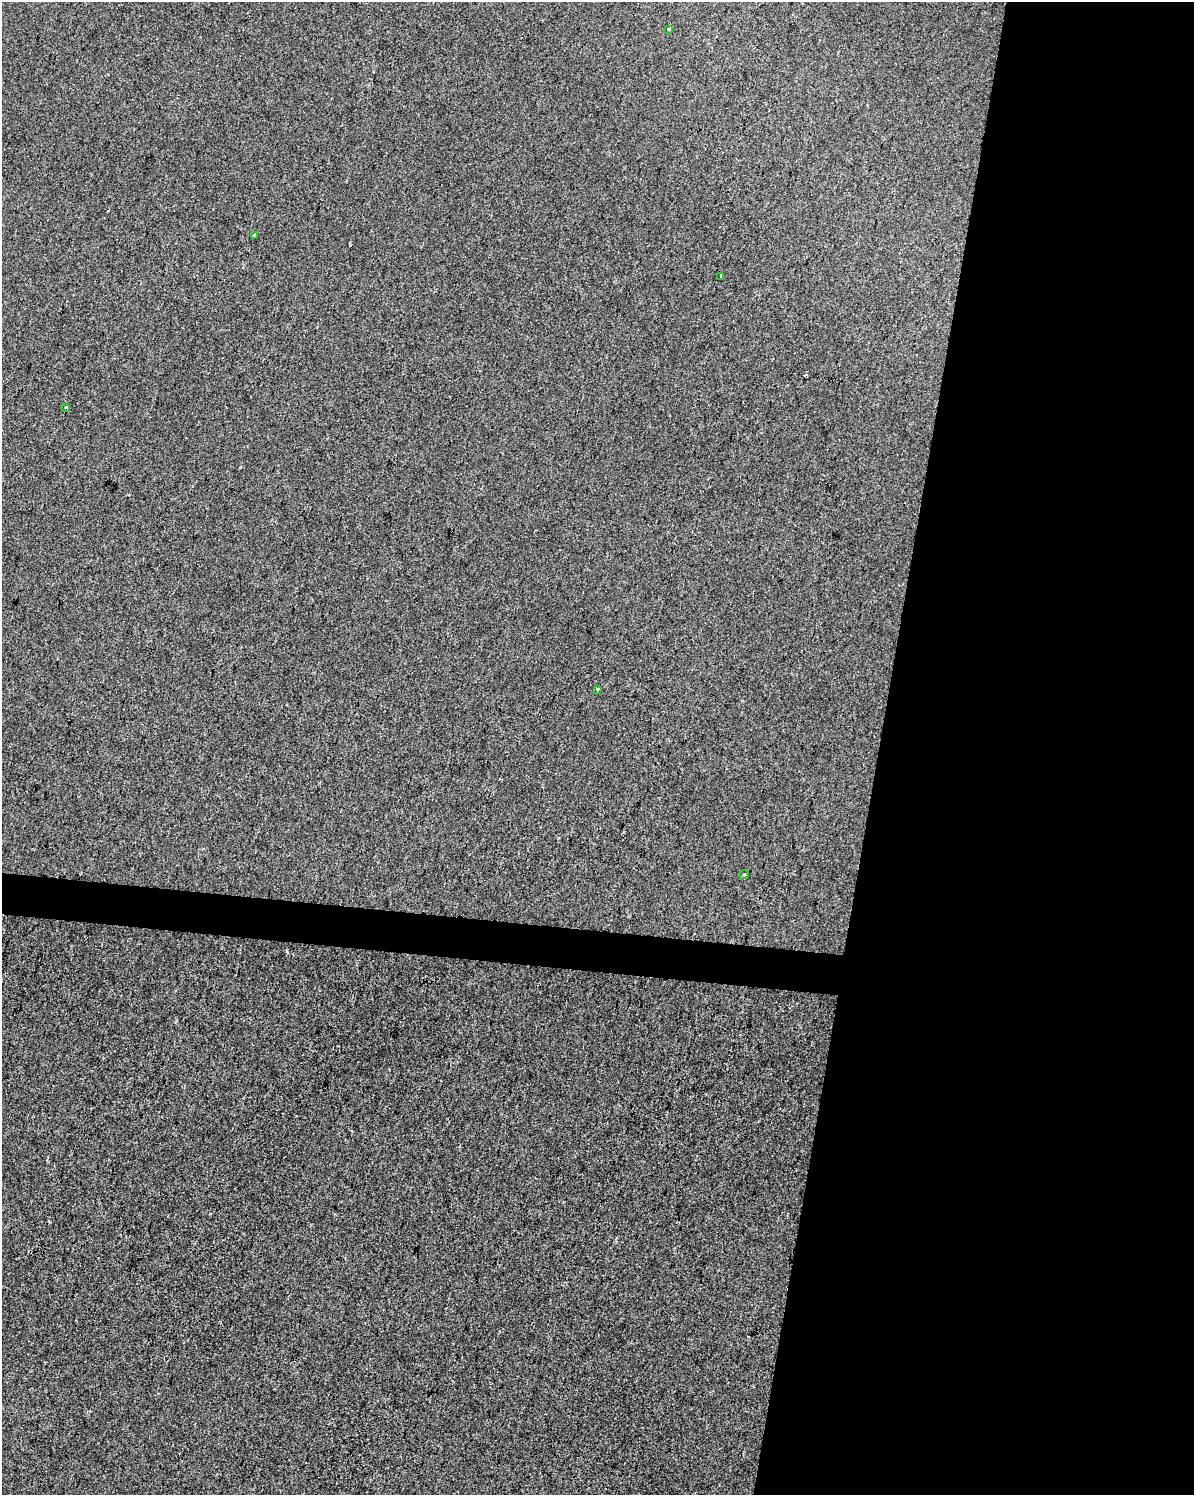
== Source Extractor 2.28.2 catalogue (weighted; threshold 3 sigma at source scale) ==
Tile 8 of 4 x 3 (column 4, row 2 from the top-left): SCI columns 3582-4773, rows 1778-3270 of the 4773 x 4990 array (HDU 1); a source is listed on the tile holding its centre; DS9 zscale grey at full resolution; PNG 1196 x 1497 px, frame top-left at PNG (2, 2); each listed source drawn as its Kron ellipse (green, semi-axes under 4 px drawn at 4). Shown black and unused: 28% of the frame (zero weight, under 2 of 3 exposures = <1% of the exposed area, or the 3 px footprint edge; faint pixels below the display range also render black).
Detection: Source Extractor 2.28.2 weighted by HDU 2 'WHT'; one run over the whole footprint, this tile lists its part. Background -9.93e-05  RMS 0.0057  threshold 0.0255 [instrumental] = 3 sigma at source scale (4.5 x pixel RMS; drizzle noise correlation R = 1.50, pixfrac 1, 0.0396/0.0396 arcsec/px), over >= 5 px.
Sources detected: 9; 3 cosmic-ray / hot-pixel residue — neither listed nor drawn; the other 6 listed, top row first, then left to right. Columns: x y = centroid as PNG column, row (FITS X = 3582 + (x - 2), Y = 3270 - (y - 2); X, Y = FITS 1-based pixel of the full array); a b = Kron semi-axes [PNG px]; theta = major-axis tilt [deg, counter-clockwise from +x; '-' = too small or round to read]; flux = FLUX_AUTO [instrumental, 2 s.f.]
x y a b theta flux
669 29 3 3 - 0.92
254 236 3 3 - 3.9
721 276 4 2 - 0.97
66 407 3 3 - 1.7
598 690 4 3 - 0.79
744 875 5 3 - 0.66